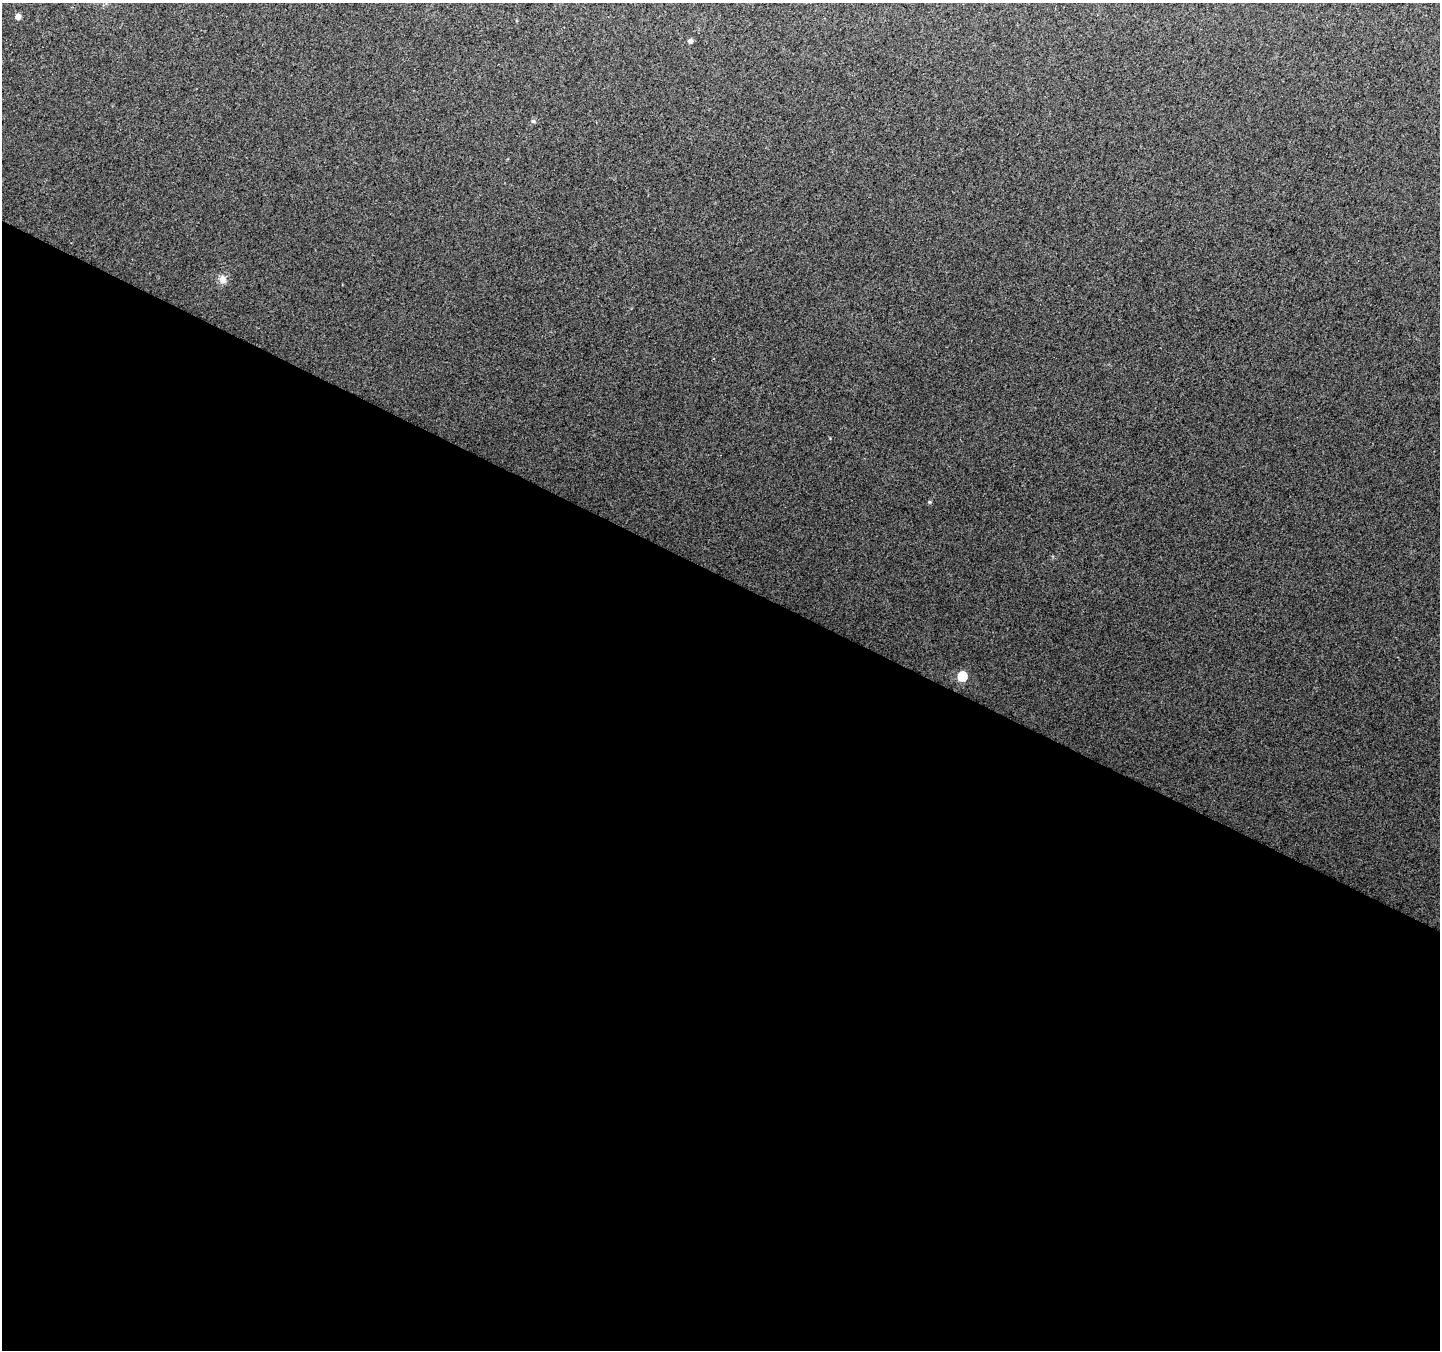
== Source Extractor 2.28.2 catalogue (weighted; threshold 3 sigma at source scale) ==
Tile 14 of 4 x 4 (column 2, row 4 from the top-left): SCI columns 1445-2882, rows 204-1551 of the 5769 x 5870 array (HDU 1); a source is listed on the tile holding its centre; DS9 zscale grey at full resolution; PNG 1442 x 1352 px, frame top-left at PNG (2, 3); no overlay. Shown black and unused: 57% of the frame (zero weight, under 2 of 3 exposures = <1% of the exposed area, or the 3 px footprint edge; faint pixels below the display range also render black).
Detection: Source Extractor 2.28.2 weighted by HDU 2 'WHT'; one run over the whole footprint, this tile lists its part. Background 0.00886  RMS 0.01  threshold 0.0459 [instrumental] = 3 sigma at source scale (4.5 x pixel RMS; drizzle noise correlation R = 1.50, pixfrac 1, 0.0396/0.0396 arcsec/px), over >= 5 px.
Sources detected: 5; all 5 listed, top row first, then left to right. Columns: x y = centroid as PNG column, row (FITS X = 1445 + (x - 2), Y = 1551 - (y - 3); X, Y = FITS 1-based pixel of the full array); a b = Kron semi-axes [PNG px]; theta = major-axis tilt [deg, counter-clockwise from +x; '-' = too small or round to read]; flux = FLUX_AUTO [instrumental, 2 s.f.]
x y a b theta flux
18 17 6 5 - 4.4
690 41 4 4 - 5.1
533 121 5 5 - 1.7
222 279 10 9 - 6.4
962 676 5 5 - 48